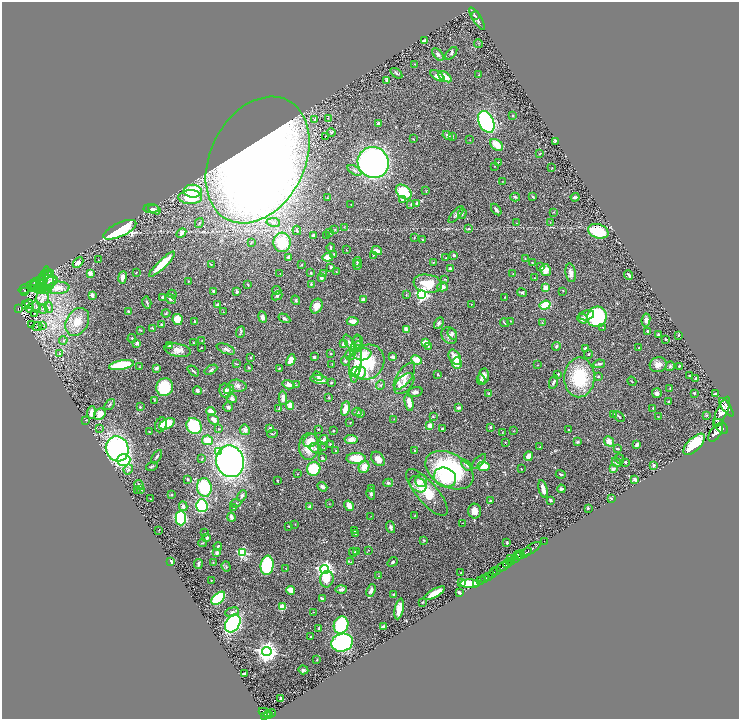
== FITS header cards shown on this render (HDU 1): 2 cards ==
NAXIS1  =                 1474
NAXIS2  =                 1434

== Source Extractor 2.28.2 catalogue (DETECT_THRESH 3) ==
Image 1474 x 1434 px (HDU 1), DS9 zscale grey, zoomed out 1/2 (1 PNG px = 2 x 2 image px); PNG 741 x 721 px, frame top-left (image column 2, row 1434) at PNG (2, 2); each listed source drawn as its Kron ellipse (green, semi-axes under 4 px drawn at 4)
Background 0.768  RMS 0.028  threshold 0.0843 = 3 sigma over >= 5 px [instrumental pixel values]
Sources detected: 491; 22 cannot appear on this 1/2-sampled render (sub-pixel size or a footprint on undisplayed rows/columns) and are neither listed nor drawn; the other 469 listed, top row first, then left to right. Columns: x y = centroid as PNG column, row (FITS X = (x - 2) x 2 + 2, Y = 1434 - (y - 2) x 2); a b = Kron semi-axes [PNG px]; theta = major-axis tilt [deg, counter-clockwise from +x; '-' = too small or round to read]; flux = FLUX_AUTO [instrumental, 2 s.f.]
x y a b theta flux
475 15 3 2 - 5
477 19 13 4 -58 19
425 41 4 3 - 29
478 44 4 1 - 2.1
451 53 7 4 47 9.1
438 54 7 3 -50 18
415 64 3 2 - 2.2
396 73 7 3 -37 7.3
479 75 2 1 - 1.7
437 76 8 4 -33 29
445 77 8 3 -35 63
386 80 4 3 - 7.4
513 116 3 3 - 3.8
328 118 2 1 - 2.2
315 120 3 3 - 9.5
486 122 11 7 -64 1100
378 123 3 2 - 11
331 132 4 4 - 7.3
325 136 2 1 - 2.3
448 136 5 3 - 13
452 137 3 2 - 5.2
413 139 3 2 - 3
470 140 2 2 - 2.6
555 141 4 3 - 8.6
497 145 7 5 -40 79
540 154 4 2 - 5.3
257 160 67 47 63 7500
373 162 16 15 - 1700
498 162 2 2 - 3.6
495 166 2 1 - 1.6
552 168 2 2 - 2.1
354 170 8 4 -33 14
502 181 2 1 - 1.5
193 191 9 6 -2 220
426 191 3 2 - 3.2
404 192 9 6 -39 210
190 197 11 7 -1 210
515 197 5 2 - 6.7
533 197 4 3 - 4.3
575 197 4 2 - 11
327 198 2 2 - 4
403 199 3 3 - 26
351 204 2 1 - 1.4
411 204 3 2 - 4.7
417 204 4 3 - 17
151 209 8 4 1 22
154 209 6 3 -25 14
496 210 6 3 -53 15
554 212 2 2 - 2.1
462 214 5 3 - 4.6
456 215 10 3 48 9.1
273 222 7 4 -10 17
550 222 2 1 - 1.4
199 223 5 2 - 5.3
516 223 3 2 - 2.1
344 227 3 2 - 2.3
335 229 3 3 - 4.3
468 229 3 3 - 6.9
120 230 18 7 25 520
297 230 5 3 - 8.5
598 231 10 7 -18 270
181 233 5 3 - 23
329 233 2 2 - 2.3
313 235 3 3 - 12
327 235 2 2 - 1.5
414 238 3 2 - 2.5
422 239 3 2 - 3.6
251 242 3 2 - 2.5
282 242 10 8 -84 190
331 248 4 2 - 6.5
346 250 2 1 - 2.2
377 251 5 3 - 51
333 254 4 3 - 5
373 255 3 1 - 2
454 255 3 3 - 11
288 257 3 3 - 14
328 257 5 4 - 75
446 258 2 1 - 2.1
525 258 3 2 - 3.6
99 260 2 1 - 1.3
78 262 6 4 47 23
357 262 5 3 - 6.4
433 262 3 3 - 3.5
532 262 2 2 - 2.9
162 264 17 4 44 150
211 264 3 3 - 3.5
302 265 3 2 - 3.1
357 265 5 3 - 9
331 267 2 2 - 9.1
541 267 4 3 - 7.7
450 269 4 3 - 8.9
545 270 6 5 - 41
336 272 2 2 - 2.1
90 273 2 2 - 99
136 273 3 2 - 3.2
280 273 2 1 - 1.3
311 273 3 3 - 5.8
571 273 9 5 -81 29
48 274 6 4 14 10
323 274 3 3 - 4.6
513 274 3 3 - 5.3
629 275 5 2 - 9.3
122 277 6 3 81 29
44 278 11 3 74 13
321 278 4 3 - 14
534 278 3 2 - 1.8
445 279 3 3 - 4.2
41 280 6 3 61 1.9
49 280 9 5 -86 33
188 281 3 2 - 2.6
35 283 6 2 49 8.3
42 283 16 7 12 39
311 284 3 3 - 3.6
428 284 14 9 -9 140
45 285 12 6 25 49
248 285 3 3 - 3.4
37 286 6 5 - 18
41 286 7 4 59 16
442 287 5 4 - 27
58 288 11 6 4 67
546 288 3 3 - 54
24 289 5 2 - 170
32 289 2 2 - 4.4
43 290 9 3 0 24
277 290 4 3 - 7.5
214 291 4 3 - 19
563 291 2 2 - 2.2
25 292 2 1 - 19
237 292 3 3 - 13
522 293 5 3 - 7.2
172 294 4 2 - 5.9
406 294 3 2 - 2.8
422 294 4 4 - 910
92 295 4 3 - 18
277 296 5 3 - 6.9
163 297 3 3 - 18
505 297 3 2 - 2.7
42 298 7 6 - 37
170 299 6 4 -44 14
296 300 5 4 - 7.9
363 300 3 3 - 15
147 302 6 2 -74 6.8
25 304 4 1 - 3.3
29 304 4 2 - 4.2
471 304 2 2 - 1.8
218 305 3 3 - 10
545 305 6 3 19 190
317 306 8 5 66 50
36 307 5 3 - 12
49 307 6 3 -67 11
19 308 4 2 - 170
30 308 4 2 - 4
43 309 5 3 - 10
128 311 3 3 - 5.2
223 312 2 2 - 1.7
35 313 2 2 - 42
166 313 4 3 - 5.6
586 315 8 5 14 23
263 317 6 4 -79 20
597 317 10 10 - 420
284 318 6 4 -31 11
177 319 5 5 - 88
583 319 5 4 - 23
646 320 6 4 82 22
353 321 6 3 -3 34
510 321 2 2 - 1.8
77 322 15 10 59 79
195 322 4 3 - 5.5
439 323 6 3 60 8.6
504 323 4 2 - 5
542 323 4 3 - 6.6
162 324 4 2 - 7
32 325 2 1 - 1.2
43 325 4 2 - 2.2
37 326 5 2 - 3.9
603 327 3 2 - 3
152 328 3 2 - 4.1
406 329 4 3 - 35
141 330 3 2 - 3.5
648 331 3 2 - 7.6
241 332 6 2 68 6.2
452 334 6 4 -69 12
659 334 3 2 - 11
678 335 2 2 - 2.9
449 336 9 7 -57 26
132 338 4 2 - 4.5
666 339 3 2 - 5.4
63 340 4 3 - 6.2
202 340 3 2 - 3.3
358 341 5 5 - 14
137 343 4 3 - 22
193 343 2 2 - 3.9
350 343 10 3 -58 19
425 343 3 3 - 42
344 344 3 3 - 26
169 346 3 2 - 8.4
358 346 5 3 - 6.8
429 346 3 2 - 3.1
556 346 4 3 - 7.8
201 348 2 2 - 3
585 348 4 3 - 13
639 348 2 2 - 7
226 349 10 4 -21 17
178 350 13 6 -10 40
59 353 3 3 - 7.7
331 353 2 2 - 4.9
350 354 6 5 - 17
363 354 9 6 9 60
588 355 4 3 - 5.1
251 357 3 2 - 3.6
314 357 4 3 - 7.9
393 357 4 3 - 8.7
455 357 8 5 -61 65
356 359 24 6 86 57
291 360 6 4 62 56
417 360 5 4 - 48
345 361 4 3 - 7.5
367 362 19 16 44 290
457 363 5 5 - 66
236 364 3 2 - 2.6
332 364 3 2 - 1.7
599 364 6 3 12 10
121 365 13 4 9 300
537 365 3 2 - 2.1
658 365 8 7 - 37
670 366 5 4 - 8.5
679 366 2 2 - 5.4
139 367 3 2 - 1.9
249 367 3 2 - 4.9
156 368 3 3 - 16
279 368 2 2 - 5.5
211 370 7 3 31 9.4
193 371 6 2 -40 8
355 372 5 4 - 220
361 373 6 5 - 51
438 374 2 2 - 4.3
558 374 3 2 - 5.3
318 376 5 4 - 11
404 376 15 7 54 62
484 376 7 5 82 31
689 376 2 2 - 3.9
579 377 20 15 88 300
598 377 3 3 - 6.8
696 378 3 3 - 6.5
319 380 9 4 -10 37
481 380 5 3 - 9.1
632 381 5 2 - 3.2
331 382 2 2 - 5.5
553 382 7 3 71 12
404 384 12 7 48 34
288 385 6 4 -18 27
296 385 3 3 - 3.6
381 385 5 3 - 5.4
237 386 9 6 -11 22
165 387 9 8 - 220
670 388 3 2 - 3.1
229 389 5 4 - 11
197 390 4 4 - 14
225 391 7 5 -77 26
415 392 8 4 16 17
489 393 4 3 - 7.1
657 393 5 5 - 15
694 393 3 2 - 4.2
716 394 3 2 - 5.3
283 398 7 4 -86 33
329 398 3 3 - 3.3
232 399 5 4 - 13
154 400 4 3 - 4.3
669 401 3 2 - 6.1
409 402 9 4 -79 37
109 405 6 3 52 6.9
290 405 4 3 - 45
140 407 2 2 - 6.8
228 407 5 4 - 14
726 407 11 4 -55 4300
279 408 4 2 - 3.5
459 408 3 3 - 15
653 408 4 3 - 4.5
345 409 7 4 81 40
211 411 4 3 - 60
91 412 6 3 85 26
357 412 5 3 - 7.9
722 412 16 5 66 6300
100 414 6 5 - 53
360 414 4 4 - 12
613 414 4 2 - 2.5
706 415 4 3 - 3.9
433 416 3 2 - 3.3
619 416 7 2 -41 5.8
658 417 2 2 - 2.1
214 419 6 4 -40 27
394 419 3 2 - 3.5
86 420 3 2 - 2.1
350 423 3 2 - 2.6
167 424 8 5 30 140
161 425 8 5 70 36
429 425 4 3 - 31
194 426 8 7 - 230
721 426 9 5 -47 4500
490 427 2 2 - 12
100 428 2 1 - 2.1
219 429 3 2 - 3.1
270 429 3 3 - 14
318 429 2 2 - 2.8
442 429 2 2 - 15
569 429 2 2 - 5.4
245 430 5 5 - 22
333 431 2 2 - 5.3
513 431 2 2 - 1.8
150 432 3 3 - 3.4
502 433 3 2 - 2.2
716 433 10 5 54 5400
273 434 5 2 - 5.4
324 439 4 3 - 17
207 440 5 4 - 78
351 440 7 4 -10 32
310 441 8 6 34 64
609 441 5 4 - 37
505 442 2 1 - 2.7
577 442 4 3 - 6.2
330 444 2 2 - 2.9
637 444 4 2 - 11
694 444 14 6 44 200
309 446 13 10 86 100
540 447 4 3 - 3.8
315 448 6 4 -28 12
324 448 2 2 - 1.7
117 449 13 11 -66 1200
617 449 4 2 - 7.2
218 451 4 3 - 46
336 451 2 2 - 3.8
414 451 3 2 - 4.2
528 456 5 4 - 41
157 457 7 2 58 9.7
202 458 4 2 - 3.2
322 458 3 3 - 4.9
356 458 9 5 0 92
378 459 8 5 -48 38
619 459 5 3 - 5.5
124 460 7 6 - 390
230 461 16 13 -78 2000
479 462 9 3 46 12
616 462 5 3 - 16
625 462 2 2 - 19
467 465 6 4 -46 11
152 466 6 2 16 5.6
483 466 6 5 - 80
653 466 4 3 - 9.3
364 467 6 5 - 59
128 469 5 4 - 10
314 469 7 6 - 220
521 469 2 1 - 2.7
613 469 4 3 - 16
449 470 26 16 -29 600
297 474 2 2 - 3.8
561 474 5 2 - 7
445 477 11 9 -28 190
188 479 2 2 - 17
635 479 3 3 - 21
421 480 6 6 - 22
277 481 2 2 - 3.6
388 483 5 4 - 8.5
418 484 9 7 -41 35
139 485 5 3 - 12
204 487 9 7 -80 300
322 487 5 4 - 15
141 489 3 3 - 7.5
371 489 2 2 - 2.3
543 489 9 3 -76 49
561 489 4 3 - 14
137 490 2 2 - 2.3
427 492 29 10 -49 140
371 494 6 3 -77 7.1
172 495 2 2 - 3.2
242 496 6 4 66 14
150 499 3 2 - 2.8
611 499 3 2 - 7.7
551 500 3 2 - 14
490 501 2 2 - 6.6
236 503 5 2 - 7.4
329 504 3 2 - 1.9
183 506 5 4 - 19
202 506 6 6 - 410
349 506 6 3 -58 44
309 507 4 3 - 12
234 508 3 3 - 3.9
588 508 3 2 - 5.1
475 511 7 6 - 33
415 515 3 2 - 4.1
371 516 2 1 - 1.3
231 517 4 3 - 23
181 518 7 5 -90 650
462 523 2 2 - 1.8
295 524 3 2 - 1.9
288 526 2 2 - 3.3
391 527 6 4 -72 13
159 530 2 2 - 1.8
355 531 2 2 - 5.4
205 533 2 2 - 3.7
356 534 4 2 - 4.6
207 538 4 3 - 9.8
424 540 4 3 - 4.9
544 541 2 1 - 27
202 543 4 2 - 4.6
507 543 3 3 - 5.8
218 546 4 3 - 8.8
531 549 11 2 32 1700
368 550 2 2 - 2.3
243 552 3 3 - 420
353 552 4 3 - 5.4
356 552 3 3 - 7.3
526 552 6 2 33 1400
217 553 3 3 - 24
520 555 5 2 - 380
517 556 4 2 - 460
511 558 2 1 - 120
515 559 3 3 - 540
171 561 3 2 - 13
351 562 3 2 - 3.9
393 562 5 3 - 8
511 562 4 1 - 370
213 563 3 3 - 3.5
507 563 5 3 - 1000
198 564 5 2 - 14
267 565 9 6 83 450
226 567 5 3 - 6
502 567 6 3 26 2300
286 569 3 2 - 2.8
325 569 4 4 - 1900
497 571 2 2 - 360
461 573 2 2 - 4.1
493 573 5 2 - 910
378 576 3 2 - 2.7
488 576 4 3 - 240
485 578 3 2 - 190
327 579 8 6 78 65
211 580 2 1 - 2
481 581 2 1 - 52
462 582 4 3 - 41
470 584 10 4 -1 200
477 584 2 1 - 43
341 589 6 4 2 13
291 590 4 3 - 57
371 590 6 3 68 26
459 592 4 2 - 10
435 593 11 4 29 60
394 594 3 2 - 8.7
218 598 8 5 43 380
322 599 4 2 - 15
422 602 2 2 - 3.9
282 607 4 3 - 86
399 609 10 4 79 55
232 612 7 4 15 14
313 612 2 2 - 2.3
233 624 10 7 55 920
341 625 9 7 73 420
383 626 3 2 - 9.2
319 628 4 2 - 6.3
311 637 3 2 - 4.1
342 643 11 8 18 670
267 651 5 4 - 3600
317 660 3 2 - 3.3
303 670 5 3 - 6.9
244 674 4 2 - 10
280 699 3 2 - 9
265 713 6 3 -25 660
271 713 4 2 - 240
269 714 3 2 - 240
265 717 4 3 - 520
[22 sub-pixel or undisplayed-footprint detections neither listed nor drawn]